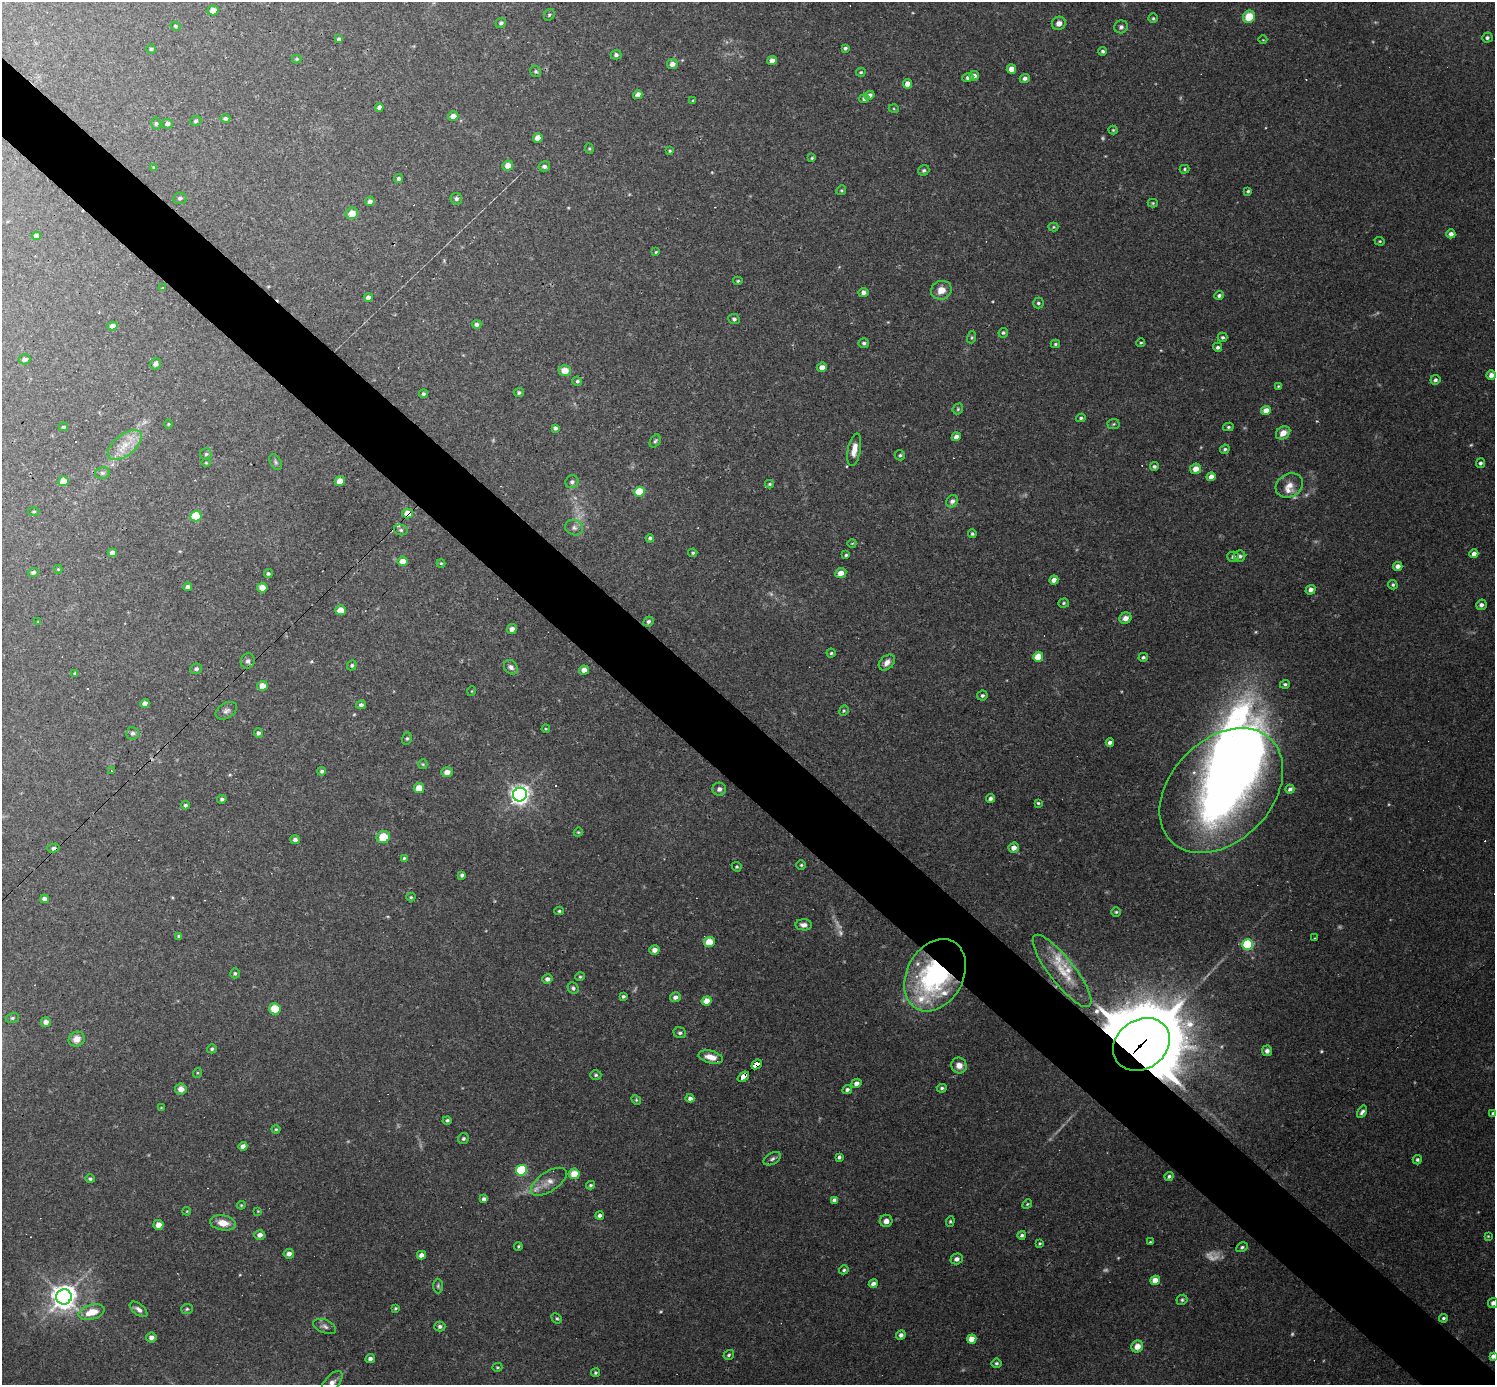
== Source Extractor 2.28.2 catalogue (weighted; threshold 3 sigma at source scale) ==
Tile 11 of 4 x 4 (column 3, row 3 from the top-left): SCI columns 2988-4480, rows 1676-3058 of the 5974 x 5974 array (HDU 1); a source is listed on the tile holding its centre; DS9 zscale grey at full resolution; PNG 1497 x 1387 px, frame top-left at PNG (2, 2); each listed source drawn as its Kron ellipse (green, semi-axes under 4 px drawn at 4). Shown black and unused: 6% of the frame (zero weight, under 3 of 4 exposures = <1% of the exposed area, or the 3 px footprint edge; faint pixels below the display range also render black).
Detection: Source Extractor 2.28.2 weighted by HDU 2 'WHT'; one run over the whole footprint, this tile lists its part. Background 0.0462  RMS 0.0027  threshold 0.012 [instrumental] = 3 sigma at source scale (4.5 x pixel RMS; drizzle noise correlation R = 1.50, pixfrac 1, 0.05/0.05 arcsec/px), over >= 5 px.
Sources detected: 330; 18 too faint to see at this stretch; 3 inside a brighter object's white glare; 8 cosmic-ray / hot-pixel residue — neither listed nor drawn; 5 inside a brighter listed object's ellipse — not listed separately; the other 296 listed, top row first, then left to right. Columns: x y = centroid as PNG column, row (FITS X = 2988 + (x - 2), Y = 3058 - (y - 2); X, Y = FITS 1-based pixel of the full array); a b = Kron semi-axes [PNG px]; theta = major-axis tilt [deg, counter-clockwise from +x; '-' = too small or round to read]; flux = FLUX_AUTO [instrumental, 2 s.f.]
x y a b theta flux
213 10 5 5 - 2.4
549 15 6 5 - 0.45
1249 17 6 5 - 5.7
1153 18 4 4 - 0.37
501 23 5 5 - 0.64
1059 23 7 6 - 1.8
175 26 5 4 - 0.4
1121 27 7 6 - 0.91
1487 38 5 5 - 0.6
339 39 4 4 - 0.49
1263 40 4 3 - 0.18
845 48 4 4 - 0.53
151 49 4 4 - 0.36
1103 51 4 4 - 0.54
616 55 5 4 - 0.72
297 59 4 4 - 0.35
772 60 5 4 - 2.1
672 64 5 5 - 1.7
1011 69 5 4 - 2.4
536 72 6 5 - 0.49
861 72 5 4 - 0.36
974 76 5 4 - 1
968 77 5 4 - 0.75
1025 78 5 4 - 0.88
907 84 5 4 - 2.3
638 95 5 4 - 1.8
870 95 5 4 - 1
864 99 5 4 - 0.89
693 101 4 3 - 0.32
379 107 4 4 - 0.85
894 109 5 3 - 0.27
453 116 5 5 - 2.2
225 119 5 4 - 0.63
196 121 6 5 - 0.49
156 124 6 4 -78 0.44
167 124 5 5 - 1.1
1113 130 4 4 - 0.29
538 138 5 5 - 2.3
589 149 5 4 - 0.36
670 151 4 4 - 0.37
812 158 3 3 - 0.29
508 165 5 5 - 2.3
544 166 6 5 - 0.79
154 168 4 3 - 0.3
1185 169 5 4 - 0.39
924 170 6 5 - 0.52
398 178 4 4 - 0.54
841 190 5 4 - 0.34
1248 191 4 4 - 0.41
180 198 7 5 8 0.59
456 199 6 5 - 0.71
370 201 5 4 - 0.9
1153 203 5 4 - 0.31
352 213 6 5 - 2.8
1053 227 5 4 - 0.33
1451 234 4 4 - 1.1
36 236 4 4 - 1.6
1380 241 5 4 - 0.3
656 252 4 3 - 0.28
738 281 5 4 - 0.35
162 288 4 3 - 0.22
941 290 10 9 - 3
863 292 5 4 - 1.2
1219 295 5 4 - 0.62
368 297 4 4 - 1.1
1038 303 5 5 - 0.56
734 319 6 5 - 0.61
477 324 4 4 - 0.79
112 326 5 4 - 1.4
1003 333 5 4 - 0.5
972 337 6 4 73 0.4
1223 337 5 4 - 0.6
864 343 5 5 - 0.51
1141 343 4 3 - 0.31
1055 344 5 3 - 0.38
1218 347 4 4 - 0.61
25 359 6 5 - 0.93
156 364 6 5 - 0.99
822 367 5 4 - 1.9
565 371 6 5 - 2.8
1491 375 5 4 - 1.4
1435 380 5 4 - 0.66
577 381 5 4 - 0.49
1278 386 4 4 - 0.24
519 393 5 4 - 0.56
423 394 4 4 - 0.46
958 409 6 5 - 0.4
1266 410 5 4 - 2.4
1081 418 5 4 - 0.47
168 424 5 3 - 0.25
1113 424 6 5 - 0.43
63 427 4 3 - 0.4
1228 427 5 4 - 0.42
555 428 4 4 - 0.69
1283 433 8 6 37 2.5
956 437 4 4 - 1.4
655 441 7 5 57 0.51
125 445 20 10 39 4.5
1225 449 5 4 - 0.56
854 450 16 6 79 2.7
206 454 6 6 - 0.56
900 455 5 5 - 0.48
276 462 9 5 -60 0.54
206 463 4 3 - 0.24
1480 463 5 4 - 0.56
1154 466 4 4 - 0.51
1196 469 6 5 - 2.1
102 473 7 5 9 0.65
1211 477 5 4 - 2.2
63 481 5 5 - 3.7
340 481 5 4 - 2.6
572 482 7 6 - 0.8
769 484 4 3 - 0.34
1289 485 14 11 28 2.6
639 492 5 5 - 9.6
952 501 6 5 - 1.1
34 512 6 4 2 0.36
408 513 5 5 - 3.8
196 516 5 5 - 15
574 528 9 7 -18 1
401 530 7 5 -14 0.6
972 534 4 4 - 0.43
650 538 4 4 - 0.53
852 543 4 3 - 0.21
112 553 4 4 - 1.5
693 553 4 4 - 0.39
1474 554 4 4 - 2
846 555 4 3 - 0.39
1240 556 5 5 - 0.68
1233 557 6 5 - 0.7
403 561 5 4 - 2.6
441 563 4 4 - 0.28
1398 566 4 4 - 1.4
58 569 4 4 - 0.24
33 572 5 4 - 0.65
841 573 5 5 - 2.3
268 574 4 4 - 0.5
1054 580 4 4 - 1.7
1393 585 5 4 - 0.43
188 587 4 4 - 1.1
262 588 5 5 - 2.1
1310 590 5 4 - 1.3
1064 603 5 4 - 0.4
1481 605 5 5 - 0.87
340 610 5 5 - 3.5
1125 618 6 5 - 1.9
38 622 3 3 - 0.22
648 622 5 4 - 0.58
512 629 5 5 - 1.1
831 653 4 4 - 0.38
1038 657 5 5 - 5.1
1143 657 5 4 - 0.52
248 661 8 6 70 0.99
887 662 9 6 43 1.6
352 665 5 4 - 0.48
511 667 8 6 -48 1
196 669 6 5 - 0.79
584 670 5 4 - 1.6
75 673 4 4 - 0.3
1285 684 5 4 - 0.5
262 686 5 4 - 2.5
472 691 5 3 - 0.2
982 695 5 5 - 0.55
145 703 4 4 - 1.3
361 705 5 4 - 0.95
226 711 11 7 31 1
844 711 5 4 - 0.36
546 729 4 3 - 0.24
133 733 6 6 - 0.71
258 733 5 4 - 0.64
407 738 6 5 - 0.46
1110 742 4 4 - 1.1
423 764 5 4 - 0.3
112 771 3 2 - 0.18
322 771 4 4 - 0.56
447 772 6 5 - 1.6
419 788 5 5 - 3.5
719 789 7 6 - 0.96
1290 789 4 4 - 0.96
1221 791 71 50 46 150
520 795 7 6 - 140
990 798 4 4 - 0.87
222 799 5 4 - 0.55
1038 803 3 3 - 0.36
185 805 4 4 - 0.48
578 832 4 4 - 0.29
383 837 7 6 - 5.7
295 840 5 4 - 0.88
53 848 6 4 15 0.84
1014 848 5 5 - 1.7
404 858 4 4 - 0.36
801 865 4 4 - 0.36
737 867 5 4 - 0.42
462 875 4 3 - 0.53
411 897 4 4 - 0.33
45 899 4 4 - 1.2
559 911 5 4 - 0.39
1116 912 5 5 - 0.39
804 925 8 5 0 1.2
179 936 3 3 - 0.45
1314 938 2 2 - 0.16
709 942 5 5 - 5.5
1248 945 5 5 - 27
654 950 5 4 - 1.6
1062 971 45 12 -52 8.5
235 973 5 5 - 0.47
935 975 38 28 61 48
580 977 5 4 - 0.33
547 979 5 4 - 0.96
573 988 6 5 - 0.62
623 996 4 4 - 0.5
675 997 5 5 - 1
707 1001 5 4 - 3.4
275 1009 6 5 - 5.6
12 1018 7 5 16 0.51
46 1022 5 4 - 1.6
680 1033 6 5 - 0.56
77 1039 8 7 - 2.5
1141 1044 30 24 34 3100
212 1049 5 4 - 0.46
1267 1051 5 5 - 0.97
711 1057 12 6 -14 2.8
757 1064 5 4 - 25
959 1065 8 7 - 1.9
197 1073 5 3 - 0.25
596 1075 6 4 1 0.46
743 1077 6 3 39 50
856 1083 5 4 - 1.2
942 1088 5 4 - 0.5
181 1089 6 5 - 1.8
847 1090 5 4 - 0.78
690 1098 4 4 - 0.92
636 1100 5 4 - 0.34
161 1108 4 2 - 0.21
1362 1112 7 4 59 0.88
1493 1113 4 3 - 0.53
447 1120 4 4 - 0.51
276 1129 4 4 - 0.32
463 1139 6 5 - 0.53
243 1146 4 4 - 1.3
839 1157 4 3 - 0.61
772 1159 9 5 30 0.72
1417 1160 5 4 - 0.55
521 1170 5 5 - 23
574 1174 5 5 - 3.6
1169 1176 5 4 - 0.54
90 1179 4 4 - 0.44
549 1182 20 10 34 2.7
590 1185 4 4 - 0.4
484 1199 4 4 - 0.88
834 1200 4 4 - 0.79
1027 1204 5 4 - 0.33
241 1205 4 4 - 0.27
187 1211 4 3 - 0.22
258 1211 4 4 - 0.21
600 1215 4 4 - 0.72
886 1221 6 6 - 1.4
950 1221 5 4 - 0.4
223 1223 13 7 -11 3.3
159 1225 5 5 - 1.9
260 1235 5 5 - 1.5
1022 1235 4 4 - 0.57
1488 1236 4 4 - 0.25
1150 1242 3 3 - 0.22
1040 1243 4 4 - 0.34
518 1246 4 3 - 0.3
1242 1247 6 4 29 0.55
289 1254 5 5 - 1.3
421 1255 4 4 - 1.4
957 1259 6 5 - 1
844 1270 5 4 - 0.47
1155 1280 5 4 - 4.2
873 1284 4 4 - 1.2
438 1286 7 5 -89 0.5
64 1297 8 7 - 270
1182 1300 6 5 - 0.48
1493 1303 5 5 - 0.93
395 1308 4 3 - 0.36
139 1309 10 5 -38 1.1
187 1309 6 5 - 0.45
91 1312 13 7 16 4.6
557 1318 5 4 - 0.42
1443 1318 4 4 - 0.52
325 1326 12 6 -22 0.94
440 1326 5 5 - 0.68
901 1335 5 4 - 0.88
151 1337 5 5 - 1.3
972 1339 5 4 - 3.8
1137 1346 6 5 - 2.4
729 1355 5 4 - 0.48
1493 1356 4 4 - 1.2
370 1359 5 4 - 0.79
996 1363 5 4 - 0.5
497 1367 5 4 - 0.31
595 1373 4 4 - 0.39
332 1383 14 7 50 1.9
Overlapping masked pixels (flux is a lower limit): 5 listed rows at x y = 408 513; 935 975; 1141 1044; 757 1064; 743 1077
Isophote crosses this tile's border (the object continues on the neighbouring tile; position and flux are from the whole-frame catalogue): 4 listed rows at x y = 1493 1113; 1493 1303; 1493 1356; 332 1383